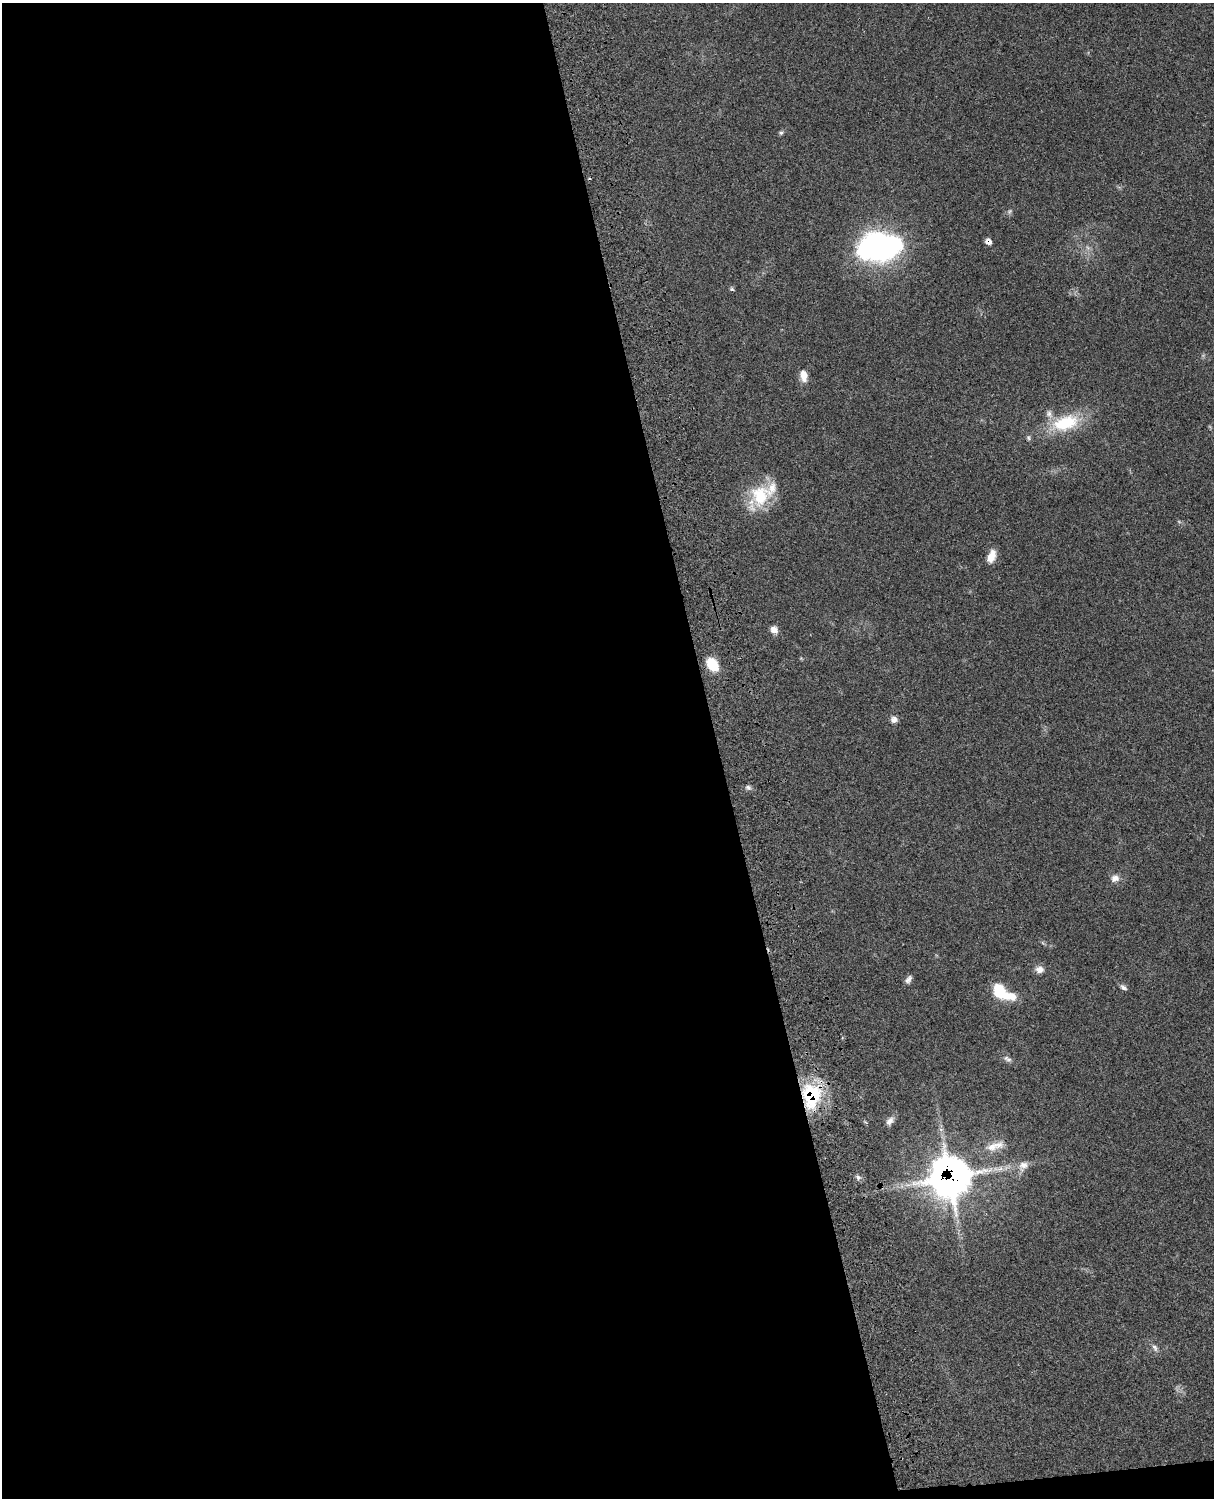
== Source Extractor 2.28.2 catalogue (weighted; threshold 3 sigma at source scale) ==
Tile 9 of 4 x 3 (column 1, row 3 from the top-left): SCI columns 123-1334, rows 276-1771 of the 5092 x 4924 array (HDU 1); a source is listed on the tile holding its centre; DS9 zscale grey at full resolution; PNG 1216 x 1500 px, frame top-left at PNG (2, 3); no overlay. Shown black and unused: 60% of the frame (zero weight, under 3 of 4 exposures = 6% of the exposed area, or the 3 px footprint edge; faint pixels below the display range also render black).
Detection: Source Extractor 2.28.2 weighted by HDU 2 'WHT'; one run over the whole footprint, this tile lists its part. Background 0.0791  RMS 0.0058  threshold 0.026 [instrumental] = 3 sigma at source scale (4.5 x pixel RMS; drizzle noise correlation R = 1.50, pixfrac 1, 0.05/0.05 arcsec/px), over >= 5 px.
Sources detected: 31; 1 too faint to see at this stretch — not listed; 3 inside a brighter listed object's ellipse — not listed separately; the other 27 listed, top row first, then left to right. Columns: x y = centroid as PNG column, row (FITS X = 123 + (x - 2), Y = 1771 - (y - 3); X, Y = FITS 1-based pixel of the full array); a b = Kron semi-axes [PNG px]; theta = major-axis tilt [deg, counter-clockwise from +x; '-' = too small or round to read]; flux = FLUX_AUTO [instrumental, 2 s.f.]
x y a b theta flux
781 133 6 5 - 1
988 241 6 6 - 3.1
879 247 40 26 4 150
1088 248 7 5 -45 1.4
732 289 6 4 -22 0.93
804 376 13 8 -84 6
1065 423 37 19 16 29
1028 438 7 5 -87 1.2
760 496 37 23 53 27
991 556 14 8 69 6.9
774 630 9 8 - 3.6
713 664 16 11 -55 13
894 720 8 7 - 2.9
748 787 8 6 -15 1.8
1115 878 10 9 - 3.8
1039 969 11 8 3 3.5
908 979 10 6 54 2.3
1123 987 9 6 -38 1.9
1000 991 20 13 -49 18
1007 1059 12 7 -29 2.3
811 1096 27 19 90 44
890 1121 13 8 52 2.9
995 1146 31 11 16 9.4
1023 1166 16 11 40 5.5
858 1177 7 6 - 1.7
949 1178 16 16 - 1000
1155 1348 11 6 -60 2.2
Overlapping masked pixels (flux is a lower limit): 3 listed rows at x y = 988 241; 811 1096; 949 1178